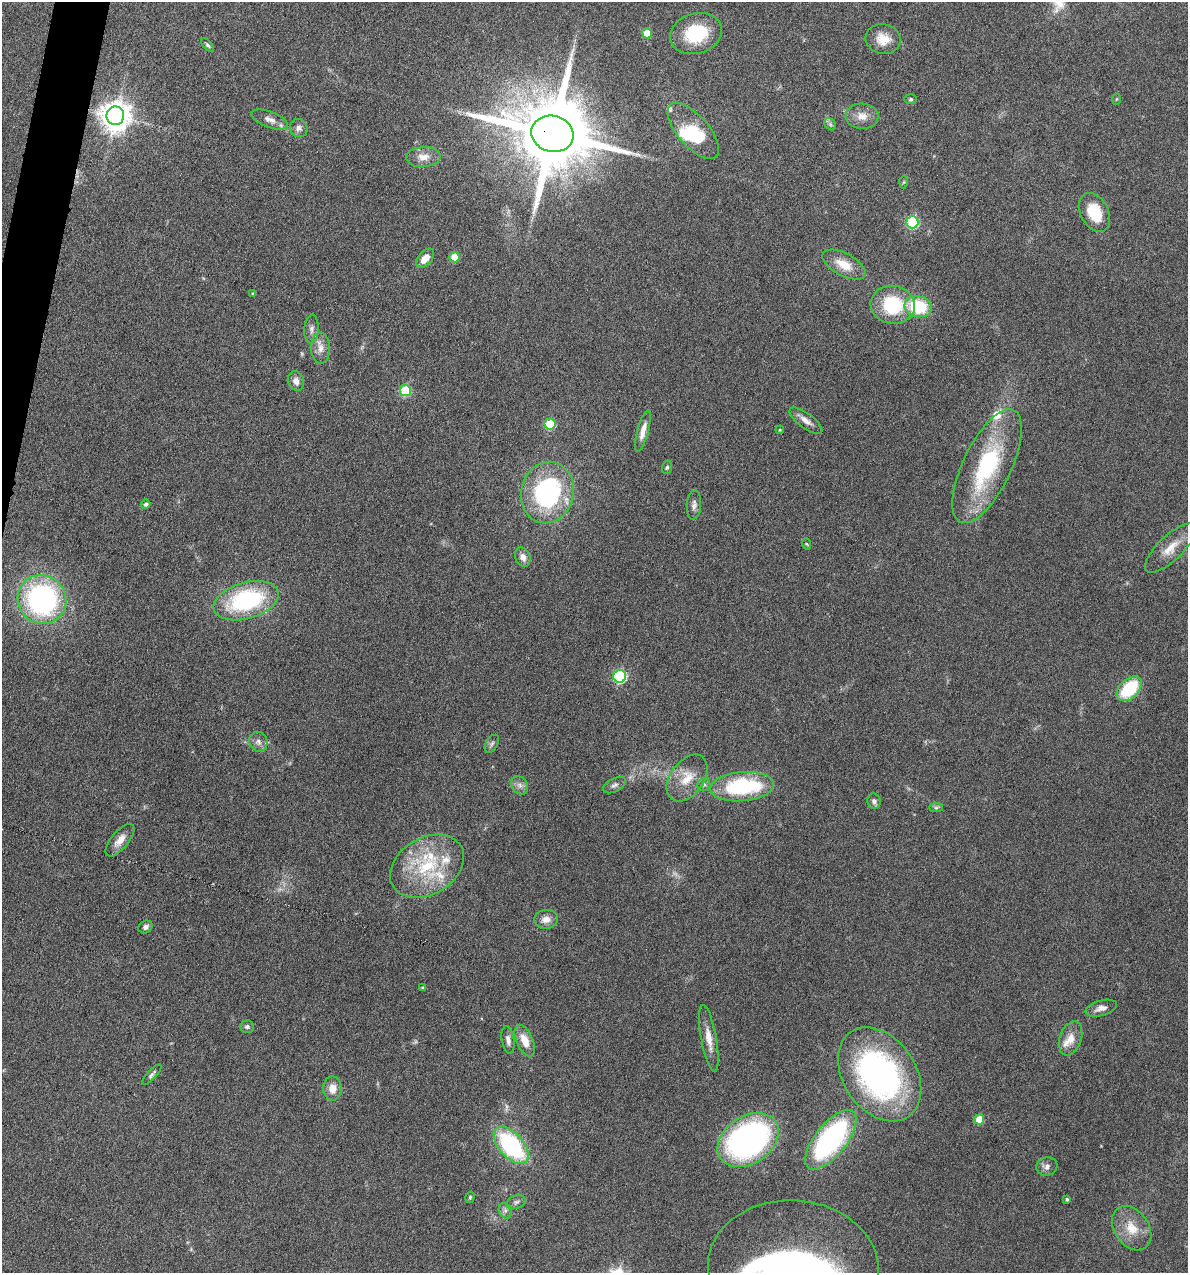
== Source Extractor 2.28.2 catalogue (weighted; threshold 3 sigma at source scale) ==
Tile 11 of 4 x 4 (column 3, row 3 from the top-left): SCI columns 2492-3677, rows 1272-2542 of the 5105 x 5085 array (HDU 1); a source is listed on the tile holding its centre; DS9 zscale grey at full resolution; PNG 1190 x 1275 px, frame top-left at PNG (2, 2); each listed source drawn as its Kron ellipse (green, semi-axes under 4 px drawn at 4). Shown black and unused: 1% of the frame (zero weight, under 4 of 8 exposures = <1% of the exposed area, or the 3 px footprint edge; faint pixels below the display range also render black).
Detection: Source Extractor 2.28.2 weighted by HDU 2 'WHT'; one run over the whole footprint, this tile lists its part. Background 0.189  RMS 0.0062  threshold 0.0253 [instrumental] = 3 sigma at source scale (4.09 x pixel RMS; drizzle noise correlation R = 1.36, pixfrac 0.8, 0.05/0.05 arcsec/px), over >= 5 px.
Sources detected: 88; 2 too faint to see at this stretch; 2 inside a brighter object's white glare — neither listed nor drawn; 7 inside a brighter listed object's ellipse — not listed separately; the other 77 listed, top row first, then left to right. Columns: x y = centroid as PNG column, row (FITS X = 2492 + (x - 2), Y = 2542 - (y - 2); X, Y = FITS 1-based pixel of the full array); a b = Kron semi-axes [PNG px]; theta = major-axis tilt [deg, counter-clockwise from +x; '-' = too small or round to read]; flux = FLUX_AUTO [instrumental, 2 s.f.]
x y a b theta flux
647 33 5 5 - 14
696 33 26 20 16 27
883 39 17 14 -10 8.5
207 45 8 4 -48 1.1
911 99 6 5 - 0.99
1116 99 5 3 - 0.52
115 116 9 9 - 860
862 116 16 12 -3 6.4
270 120 19 8 -21 4.2
830 124 7 5 -47 1.3
299 128 9 8 - 2.7
693 131 35 15 -49 25
552 134 21 18 -15 8800
423 157 17 10 3 5.8
903 182 6 4 88 0.81
1094 212 21 14 -61 17
912 222 6 6 - 57
454 257 5 5 - 11
425 258 11 7 49 6.4
844 265 24 11 -28 11
253 293 4 3 - 0.63
893 305 22 19 -9 34
918 307 14 10 -10 31
311 329 14 7 87 2.9
321 348 15 9 -89 4.9
296 381 10 8 -69 3.3
405 390 5 5 - 32
806 421 20 7 -37 4.5
550 424 5 5 - 27
780 430 4 4 - 0.69
643 431 21 5 75 5.1
987 466 62 24 64 66
667 467 7 5 73 1
547 493 31 26 75 82
146 504 4 4 - 1.7
694 505 14 7 85 2.7
807 544 6 3 -70 0.67
1170 548 33 12 44 11
523 557 10 7 -68 3.4
42 599 25 24 - 120
246 601 33 18 16 69
620 676 6 6 - 73
1129 689 15 9 45 31
258 742 10 9 - 3
492 744 10 6 59 1.6
687 778 26 17 54 13
520 785 10 7 -53 2.7
614 785 12 6 28 2
704 785 6 6 - 1.6
742 786 32 14 5 55
874 801 8 6 -80 1.9
936 808 7 4 0 1.1
120 840 20 8 50 5.7
427 866 40 28 31 41
546 919 12 9 7 4.8
145 927 7 6 - 2.2
423 988 4 4 - 1.2
1101 1008 16 7 16 4.4
247 1027 7 6 - 1.4
709 1038 34 7 -80 7.8
1071 1038 17 11 71 7.1
508 1040 14 6 -81 3
525 1041 17 8 -66 8.6
880 1074 51 36 -56 160
152 1075 13 4 48 1.7
332 1088 12 9 -89 6.1
979 1119 5 5 - 14
748 1140 33 23 34 150
831 1140 36 16 51 110
511 1145 22 12 -49 69
1047 1166 10 9 - 2.9
470 1197 6 4 74 0.8
1067 1199 3 3 - 0.99
516 1202 10 6 23 1.8
505 1211 8 6 -69 1.8
1132 1228 24 17 -55 13
793 1267 85 66 -4 370
Overlapping masked pixels (flux is a lower limit): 1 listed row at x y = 552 134
Isophote crosses this tile's border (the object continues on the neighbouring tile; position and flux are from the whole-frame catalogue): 1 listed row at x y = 793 1267